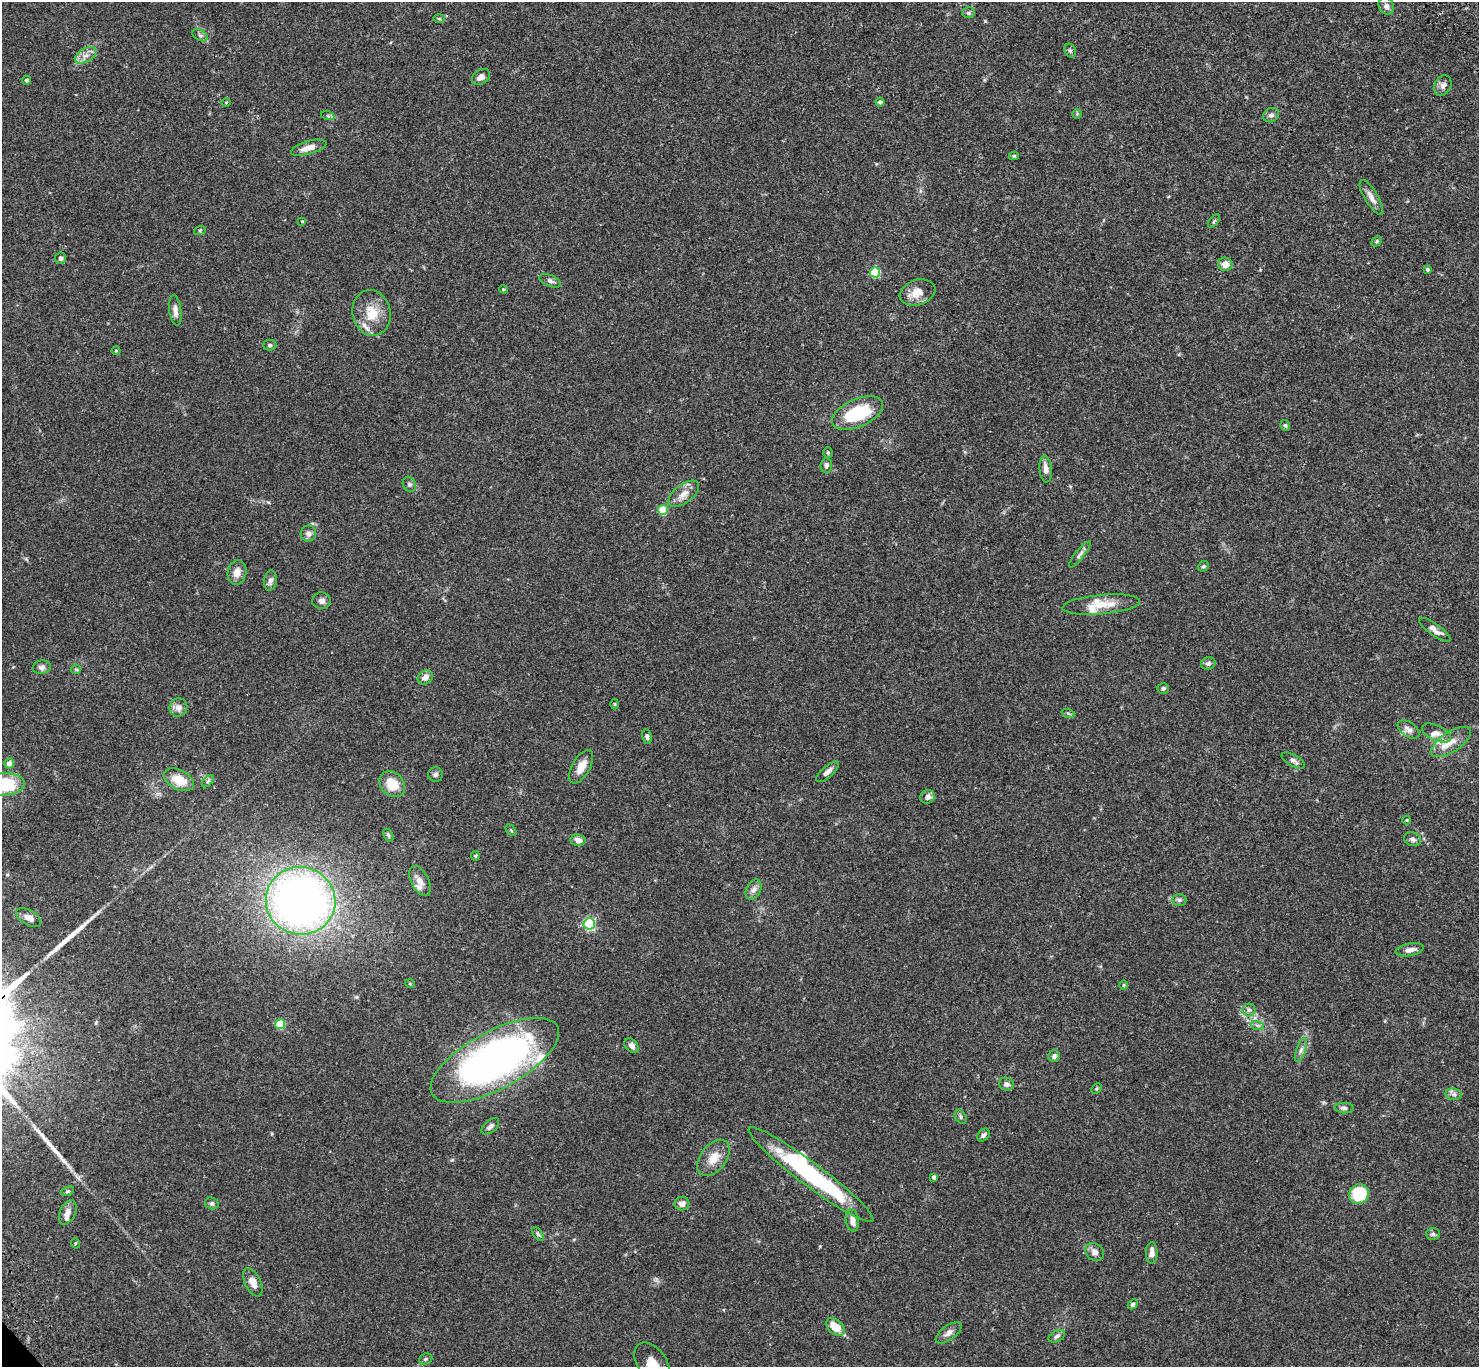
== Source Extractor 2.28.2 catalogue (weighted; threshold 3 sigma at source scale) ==
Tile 10 of 4 x 4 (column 2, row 3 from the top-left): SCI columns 1576-3052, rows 1609-2973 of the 6107 x 6088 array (HDU 1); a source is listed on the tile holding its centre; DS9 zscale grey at full resolution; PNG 1481 x 1369 px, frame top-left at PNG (2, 2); each listed source drawn as its Kron ellipse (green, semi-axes under 4 px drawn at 4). Shown black and unused: <1% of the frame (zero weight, under 3 of 4 exposures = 6% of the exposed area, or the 3 px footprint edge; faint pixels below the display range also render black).
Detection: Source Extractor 2.28.2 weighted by HDU 2 'WHT'; one run over the whole footprint, this tile lists its part. Background 0.0643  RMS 0.0058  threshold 0.0261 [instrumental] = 3 sigma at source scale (4.5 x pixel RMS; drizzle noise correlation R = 1.50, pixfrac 1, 0.05/0.05 arcsec/px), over >= 5 px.
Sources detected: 132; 1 inside a brighter object's white glare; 2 long thin detections or spike segments (spike, bleed or trail) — neither listed nor drawn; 9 inside a brighter listed object's ellipse — not listed separately; the other 120 listed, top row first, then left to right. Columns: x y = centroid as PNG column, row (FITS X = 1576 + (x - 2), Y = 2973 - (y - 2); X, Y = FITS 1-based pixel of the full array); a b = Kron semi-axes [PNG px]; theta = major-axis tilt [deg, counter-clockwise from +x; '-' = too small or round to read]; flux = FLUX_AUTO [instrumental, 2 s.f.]
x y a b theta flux
1386 6 9 7 -55 2.2
969 13 6 5 - 1.2
439 18 6 4 0 0.67
200 35 8 5 -30 1.5
1070 51 7 5 -69 1.2
86 55 12 6 28 3.4
481 77 10 7 34 2.8
26 80 5 4 - 0.99
1443 85 10 8 62 2.6
226 102 4 3 - 0.46
880 102 4 4 - 1.5
1077 114 5 4 - 0.65
1271 115 8 6 32 1.9
328 116 7 4 -19 0.88
309 148 18 6 15 5
1014 156 5 4 - 0.77
1371 197 20 6 -59 3.9
302 221 3 3 - 0.52
1214 221 8 4 54 0.91
200 230 6 4 18 0.59
1376 241 6 4 42 0.78
60 258 5 5 - 1.4
1225 264 7 6 - 4.5
1427 269 4 4 - 0.83
875 272 5 5 - 33
550 281 11 5 -23 1.9
503 289 4 3 - 0.51
917 292 18 12 18 7.6
175 310 15 6 -82 3.4
372 313 23 19 -78 13
270 345 6 5 - 1
116 351 4 4 - 0.53
857 413 27 14 24 32
1285 425 6 4 -56 0.9
828 453 5 4 - 0.7
826 465 7 5 88 1.5
1046 469 13 6 -85 3.4
409 484 8 6 -64 1.5
684 494 18 9 38 5.5
663 510 5 5 - 21
308 533 8 7 - 2.5
1080 554 16 4 51 1.8
1203 566 6 4 39 0.86
237 573 12 9 75 4.5
270 581 10 6 80 2.2
322 601 9 8 - 2.5
1101 605 39 9 5 11
1435 630 19 6 -36 4.1
1208 663 7 6 - 1.6
42 667 9 7 9 2
76 669 5 4 - 0.77
425 677 8 6 40 3.5
1163 688 6 5 - 1.3
614 704 5 3 - 0.53
178 707 9 9 - 3.5
1068 713 7 4 -19 0.9
1409 729 12 7 -35 2.6
1437 733 15 8 -24 3.8
647 737 8 4 -78 1.4
1451 742 23 10 33 7.6
1293 760 13 5 -29 1.9
9 763 5 4 - 3.4
581 767 19 9 61 6.4
828 772 14 5 41 2.7
436 774 7 7 - 1.4
179 780 16 10 -27 11
208 781 7 4 45 1.1
392 784 14 11 -45 12
3 785 21 11 6 35
928 797 7 6 - 2.7
1407 820 4 4 - 0.55
511 830 6 4 -45 0.72
388 835 7 4 -60 0.85
1413 839 9 6 -23 1.8
578 840 7 6 - 3.4
475 856 4 4 - 0.57
420 881 16 9 -62 4.2
754 890 10 7 64 2.5
1179 900 7 6 - 1.3
301 901 35 33 -17 360
29 918 14 7 -30 4.1
589 924 6 5 - 76
1410 950 14 6 11 3.5
410 984 5 3 - 0.5
1124 985 5 3 - 0.52
1249 1010 6 6 - 1.4
280 1024 5 5 - 22
1257 1025 7 4 -18 1.2
632 1046 8 6 -48 2.2
1301 1050 12 4 70 2.2
1054 1056 6 5 - 1.7
495 1060 71 29 28 260
1006 1084 7 6 - 2.4
1096 1088 6 4 46 0.66
1454 1094 8 5 -7 1.6
1344 1108 9 5 -1 1.6
960 1117 7 5 -59 1.2
490 1126 10 6 40 1.9
983 1135 7 5 47 1.7
713 1158 20 13 52 7.9
811 1175 77 11 -37 77
934 1177 4 3 - 1.5
67 1191 7 4 19 0.83
1359 1194 10 9 - 29
212 1203 7 5 -24 1.4
682 1204 7 7 - 3.3
68 1212 13 7 65 3.5
852 1221 11 6 -81 3.8
538 1234 8 4 -53 1
1433 1234 7 6 - 1.3
75 1243 5 3 - 0.51
1095 1252 10 8 -37 3.1
1152 1253 11 5 90 3.4
253 1282 15 7 -64 4.8
1133 1304 5 4 - 1.5
835 1327 11 7 -39 9.7
949 1333 15 7 37 3.1
1057 1336 9 5 29 1.5
426 1359 7 5 21 0.99
652 1363 23 14 -54 11
Isophote crosses this tile's border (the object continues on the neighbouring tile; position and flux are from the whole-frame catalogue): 2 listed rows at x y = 3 785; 652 1363